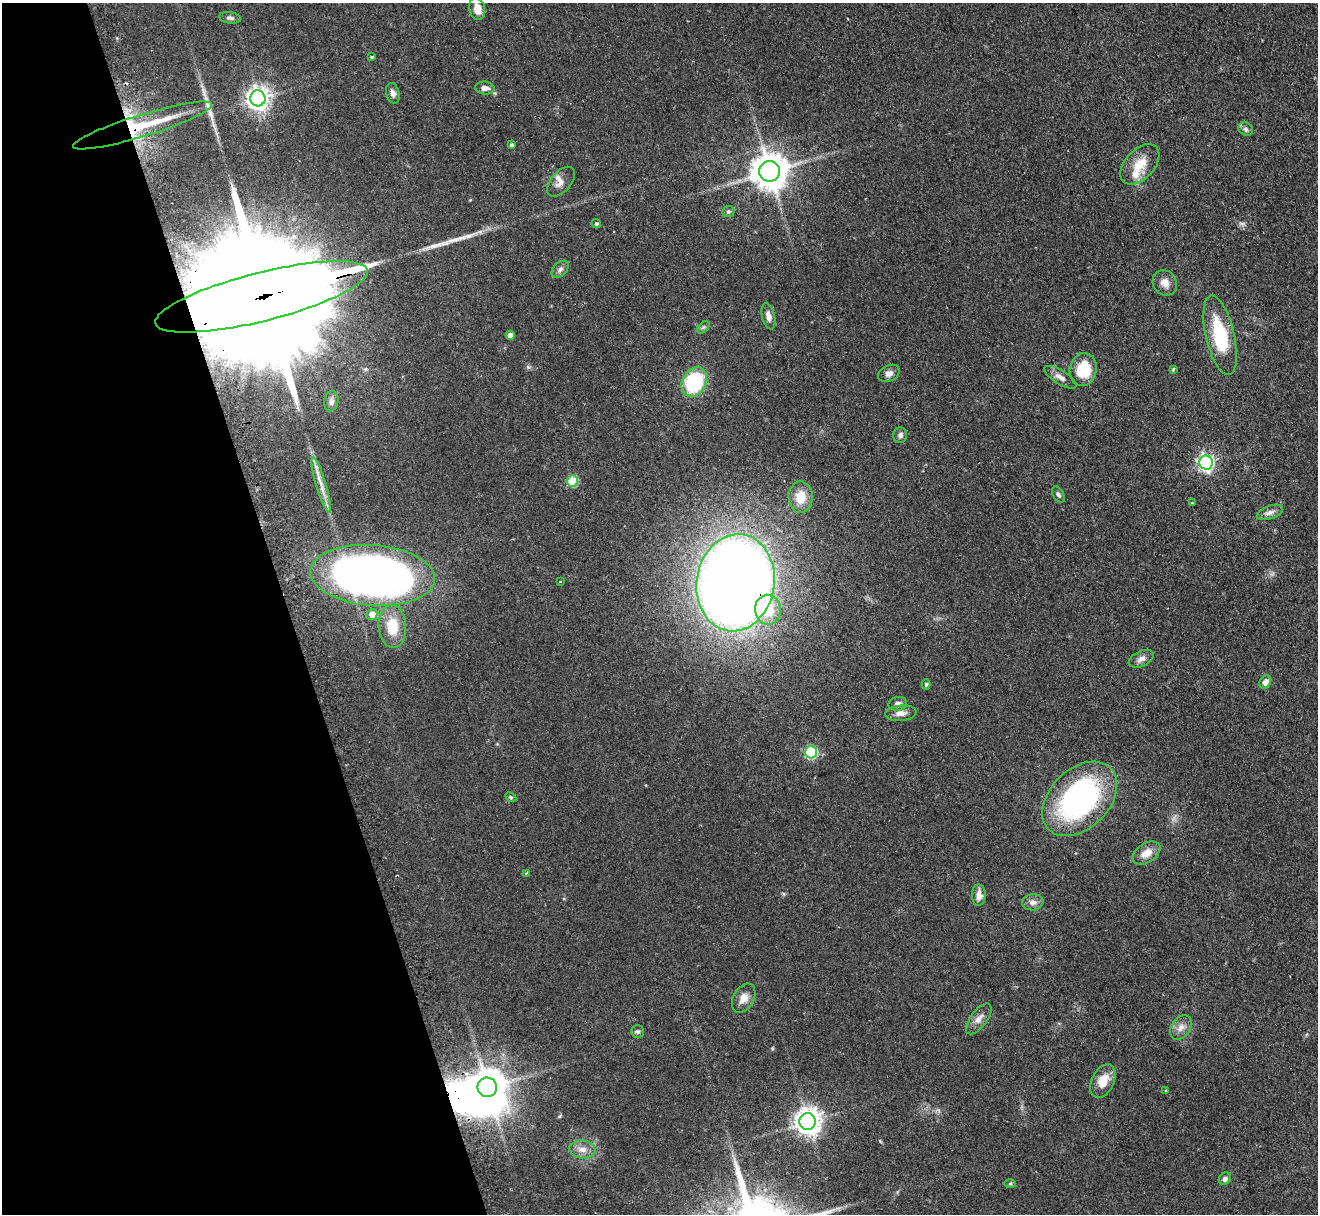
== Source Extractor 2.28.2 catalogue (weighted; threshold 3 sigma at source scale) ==
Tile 5 of 4 x 4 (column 1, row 2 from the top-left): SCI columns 38-1353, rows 2597-3808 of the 5340 x 5316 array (HDU 1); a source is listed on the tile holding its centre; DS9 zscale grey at full resolution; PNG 1320 x 1216 px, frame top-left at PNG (2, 3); each listed source drawn as its Kron ellipse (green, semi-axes under 4 px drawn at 4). Shown black and unused: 22% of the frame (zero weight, under 2 of 3 exposures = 4% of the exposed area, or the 3 px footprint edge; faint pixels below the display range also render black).
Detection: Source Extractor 2.28.2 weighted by HDU 2 'WHT'; one run over the whole footprint, this tile lists its part. Background 0.0738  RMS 0.0062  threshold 0.0277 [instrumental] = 3 sigma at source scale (4.5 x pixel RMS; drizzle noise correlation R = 1.50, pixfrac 1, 0.05/0.05 arcsec/px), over >= 5 px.
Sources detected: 70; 1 inside a brighter object's white glare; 1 cosmic-ray / hot-pixel residue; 1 long thin detection or spike segment (spike, bleed or trail) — neither listed nor drawn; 3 inside a brighter listed object's ellipse — not listed separately; the other 64 listed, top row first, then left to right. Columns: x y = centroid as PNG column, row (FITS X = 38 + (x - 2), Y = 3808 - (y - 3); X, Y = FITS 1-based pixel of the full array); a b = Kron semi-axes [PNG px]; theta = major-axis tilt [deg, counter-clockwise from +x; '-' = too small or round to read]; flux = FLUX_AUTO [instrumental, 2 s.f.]
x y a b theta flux
477 9 11 7 -77 5.6
230 18 11 5 -9 1.8
372 57 3 3 - 1.2
485 88 10 6 -6 2.8
393 93 10 6 -75 2.4
258 98 8 7 - 450
142 125 73 11 17 31
1246 129 8 6 -37 1.7
511 145 4 3 - 1.7
1140 164 24 14 47 13
769 171 10 10 - 1400
561 182 18 10 49 4.5
728 211 6 5 - 1
596 223 4 4 - 1
560 269 10 6 45 2
1165 283 13 11 -52 4.7
262 297 109 24 14 51000
768 316 13 6 -78 3.1
703 327 7 4 45 1.2
510 335 4 4 - 4.3
1220 335 40 14 -77 33
1174 369 3 3 - 0.87
1083 370 17 13 77 20
889 373 11 8 26 3.1
1060 377 18 7 -31 3.9
694 382 15 11 60 47
331 401 10 7 79 3
900 435 8 7 - 1.7
1206 463 7 6 - 180
572 481 5 5 - 27
321 485 29 5 -73 5.9
1058 494 9 5 -57 1.5
801 497 16 12 -89 11
1192 503 3 2 - 0.36
1270 512 13 6 21 2.8
373 575 62 30 -4 370
560 581 3 2 - 0.4
735 583 49 39 81 960
768 610 15 13 -86 18
372 614 5 5 - 6.3
392 626 21 13 -86 17
1141 659 13 7 26 3
1265 682 7 5 58 3.4
926 684 5 4 - 0.75
898 704 9 7 9 2.6
901 713 15 7 5 4
811 752 6 6 - 59
511 797 6 4 -27 0.94
1080 799 44 29 45 130
1146 853 15 9 33 6.8
526 873 3 3 - 0.76
979 895 10 7 -89 4.3
1033 902 11 8 6 3.1
744 998 15 10 60 5.6
979 1019 18 8 53 4.4
1181 1027 13 9 56 4.3
638 1032 6 6 - 1.3
1103 1081 18 11 64 9
487 1087 10 9 - 1300
1166 1090 3 3 - 0.61
807 1122 8 8 - 610
582 1149 13 9 -7 4.6
1225 1179 7 5 43 1.9
1010 1183 6 4 1 0.8
Overlapping masked pixels (flux is a lower limit): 3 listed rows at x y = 142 125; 262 297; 735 583